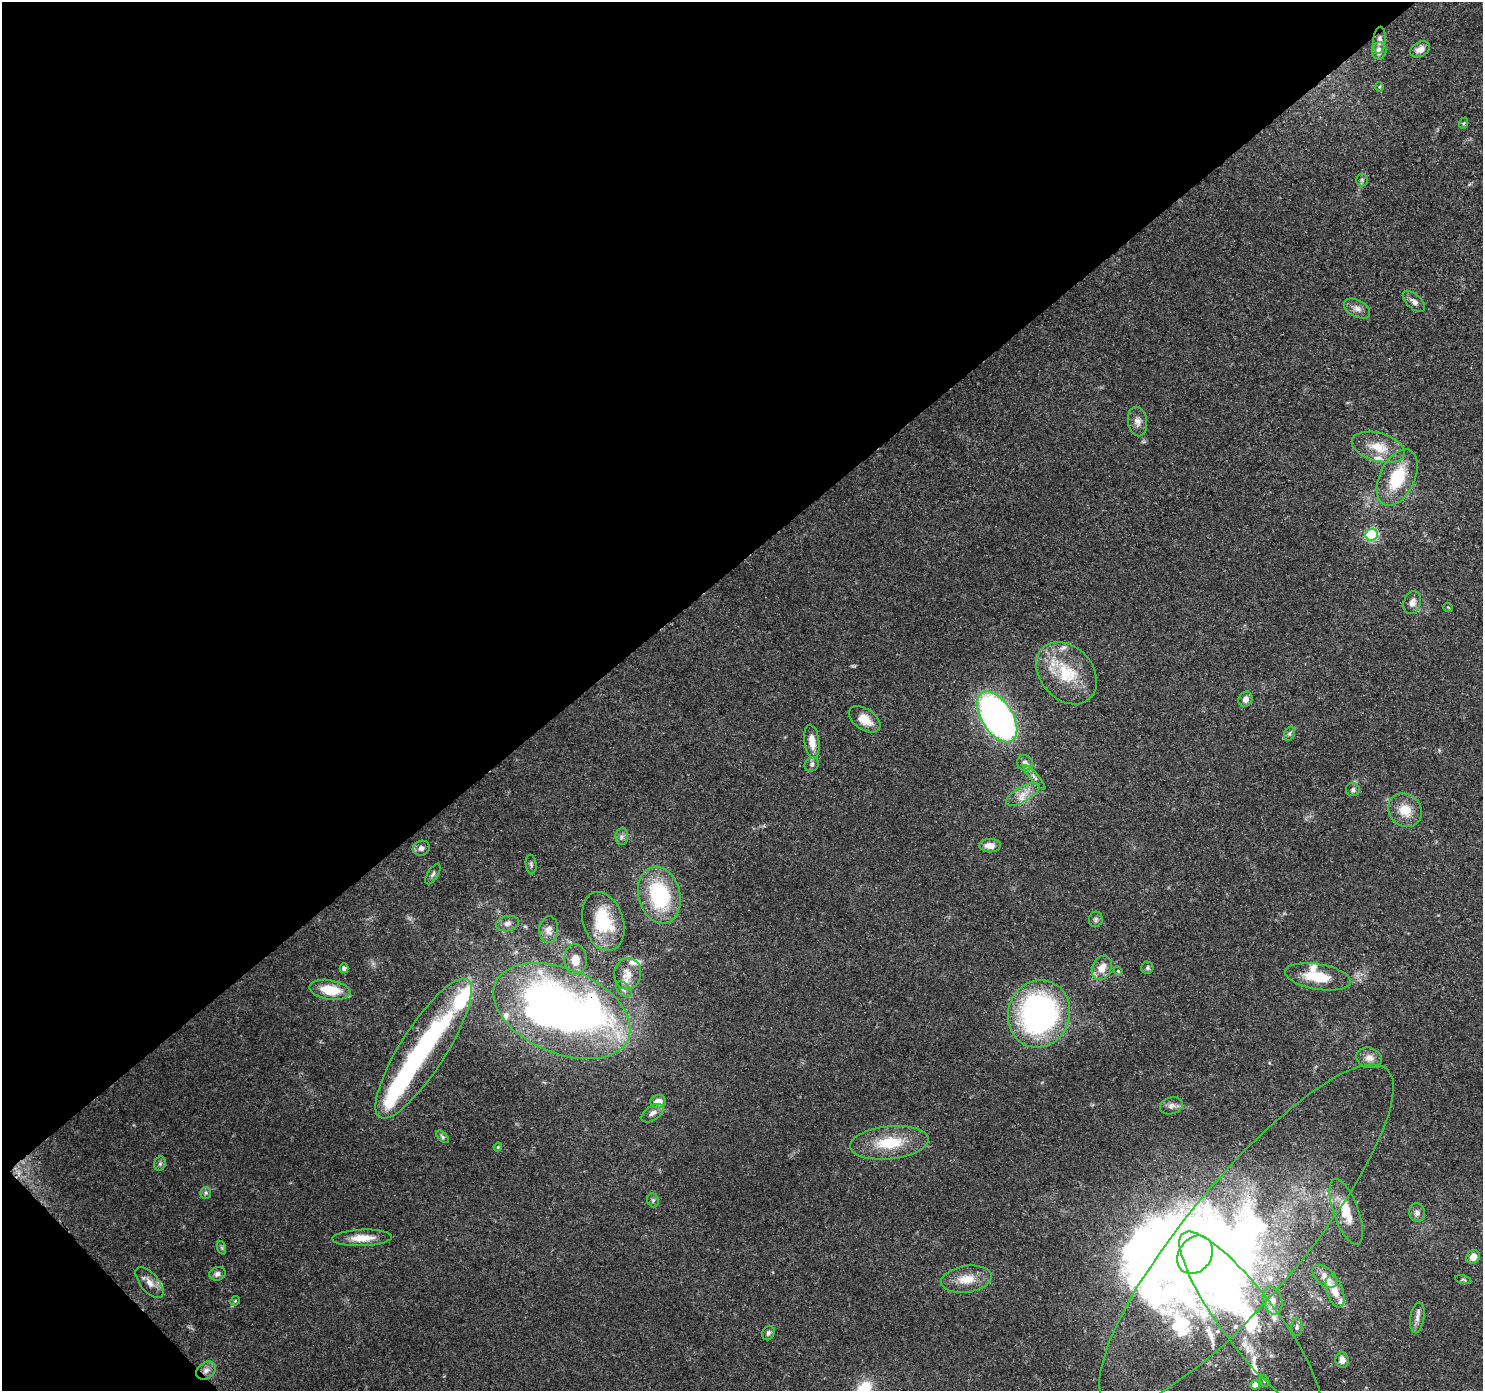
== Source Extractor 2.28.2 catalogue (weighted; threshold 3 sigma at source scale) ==
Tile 5 of 4 x 4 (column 1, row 2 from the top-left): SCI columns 93-1573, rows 3004-4392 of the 6116 x 6073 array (HDU 1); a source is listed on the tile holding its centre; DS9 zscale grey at full resolution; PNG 1485 x 1393 px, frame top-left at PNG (2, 2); each listed source drawn as its Kron ellipse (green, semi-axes under 4 px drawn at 4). Shown black and unused: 42% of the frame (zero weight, under 3 of 4 exposures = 8% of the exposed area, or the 3 px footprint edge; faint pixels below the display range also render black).
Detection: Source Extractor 2.28.2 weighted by HDU 2 'WHT'; one run over the whole footprint, this tile lists its part. Background 0.122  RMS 0.0045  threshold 0.0201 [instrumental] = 3 sigma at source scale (4.5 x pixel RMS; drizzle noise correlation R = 1.50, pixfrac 1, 0.0396/0.0396 arcsec/px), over >= 5 px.
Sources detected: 107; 8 inside a brighter object's white glare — neither listed nor drawn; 18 inside a brighter listed object's ellipse — not listed separately; the other 81 listed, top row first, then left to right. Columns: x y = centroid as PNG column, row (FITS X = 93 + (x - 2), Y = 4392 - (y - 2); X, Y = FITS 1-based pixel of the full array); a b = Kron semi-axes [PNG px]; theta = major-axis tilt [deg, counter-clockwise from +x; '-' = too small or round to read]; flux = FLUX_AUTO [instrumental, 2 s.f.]
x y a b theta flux
1379 40 13 6 85 1.8
1420 49 10 7 28 2.8
1379 51 8 7 - 2.7
1379 87 5 3 - 0.49
1464 123 6 4 70 0.56
1362 180 6 6 - 0.79
1414 301 13 7 -42 2.2
1357 308 14 8 -28 2.7
1137 421 15 9 -80 2.9
1378 447 27 14 -16 10
1397 478 30 17 65 20
1372 535 6 6 - 48
1412 603 12 8 72 2.7
1448 607 5 3 - 0.34
1067 673 35 26 -48 22
1245 699 8 6 55 2.5
997 717 28 15 -58 180
865 719 18 10 -35 6.9
1289 734 7 5 72 0.92
812 742 17 7 -82 5.5
1025 763 8 7 - 2
812 764 7 6 - 1.3
1034 777 16 4 -49 1.6
1353 790 7 6 - 1.2
1023 794 18 7 30 4.8
1405 810 18 15 -45 8.1
622 837 8 6 88 1.5
990 846 11 6 -2 3.6
421 848 9 7 19 1.9
531 864 10 5 -84 1
433 874 11 5 59 1.2
659 895 29 21 -75 37
1096 919 8 6 74 1.1
603 921 30 20 -72 22
507 923 11 7 12 2.3
549 930 13 9 85 2.9
575 960 15 11 -86 5.8
344 968 5 4 - 1.1
1102 968 13 9 67 5.7
1148 968 6 6 - 0.93
1118 971 4 4 - 0.47
628 974 16 13 77 5.3
1318 977 33 12 -9 14
624 989 9 6 -45 1.4
330 990 21 9 -9 12
562 1011 72 42 -23 320
1039 1014 34 30 73 120
424 1048 82 22 57 67
1369 1058 13 10 -17 3.1
658 1102 8 6 9 4.3
1171 1106 11 8 16 2.3
652 1113 12 7 35 2.7
443 1137 8 4 -44 0.75
889 1143 39 16 6 18
498 1147 4 4 - 0.47
160 1164 7 5 69 1.1
206 1193 6 5 - 0.85
653 1200 7 5 -70 0.9
1346 1212 35 12 -70 12
1417 1213 9 8 - 2.1
1246 1236 218 58 50 370
362 1238 30 8 2 7.4
222 1248 7 4 -71 0.75
1195 1255 20 16 54 650
1473 1257 7 6 - 3.5
217 1274 8 6 18 1.6
1325 1276 14 8 -39 3.1
966 1279 25 13 9 8.3
1463 1280 8 3 -13 0.58
149 1282 19 9 -50 3.9
1335 1291 17 8 -72 6.3
1273 1300 14 9 -75 3.9
235 1301 5 4 - 0.53
1417 1318 15 7 80 2.6
1250 1321 111 28 -53 58
1297 1327 9 5 90 1.2
768 1333 7 6 - 1.2
1342 1360 8 6 -80 2.9
206 1370 11 8 35 2.5
1264 1381 6 4 -70 0.68
1255 1385 5 5 - 3
Overlapping masked pixels (flux is a lower limit): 4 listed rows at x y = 997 717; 562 1011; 1246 1236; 206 1370